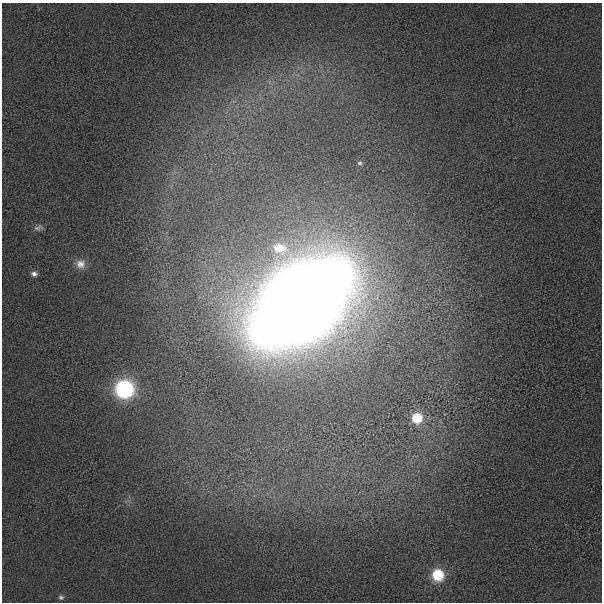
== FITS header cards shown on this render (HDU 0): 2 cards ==
NAXIS1  =                  600 / length of data axis 1
NAXIS2  =                  600 / length of data axis 2

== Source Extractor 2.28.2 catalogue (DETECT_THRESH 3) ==
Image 600 x 600 px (HDU 0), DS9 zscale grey, 1 PNG px = 1 image px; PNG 604 x 604 px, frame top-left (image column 1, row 600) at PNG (2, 3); no overlay
Background 13.5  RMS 360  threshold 1070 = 3 sigma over >= 5 px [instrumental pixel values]
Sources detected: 10; all 10 listed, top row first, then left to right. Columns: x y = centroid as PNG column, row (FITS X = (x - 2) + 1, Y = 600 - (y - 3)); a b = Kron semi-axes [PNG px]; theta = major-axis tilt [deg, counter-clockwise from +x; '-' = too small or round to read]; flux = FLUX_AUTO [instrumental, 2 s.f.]
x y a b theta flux
360 163 7 5 1 4.6e+04
38 228 14 6 12 8.9e+04
280 248 21 14 -8 5.6e+05
80 264 13 12 - 2.2e+05
34 274 7 6 - 9.2e+04
302 303 77 49 39 7.9e+07
124 389 10 10 - 5.1e+06
417 418 9 9 - 6.6e+05
438 575 9 8 - 1.1e+06
61 597 7 5 -4 5.2e+04